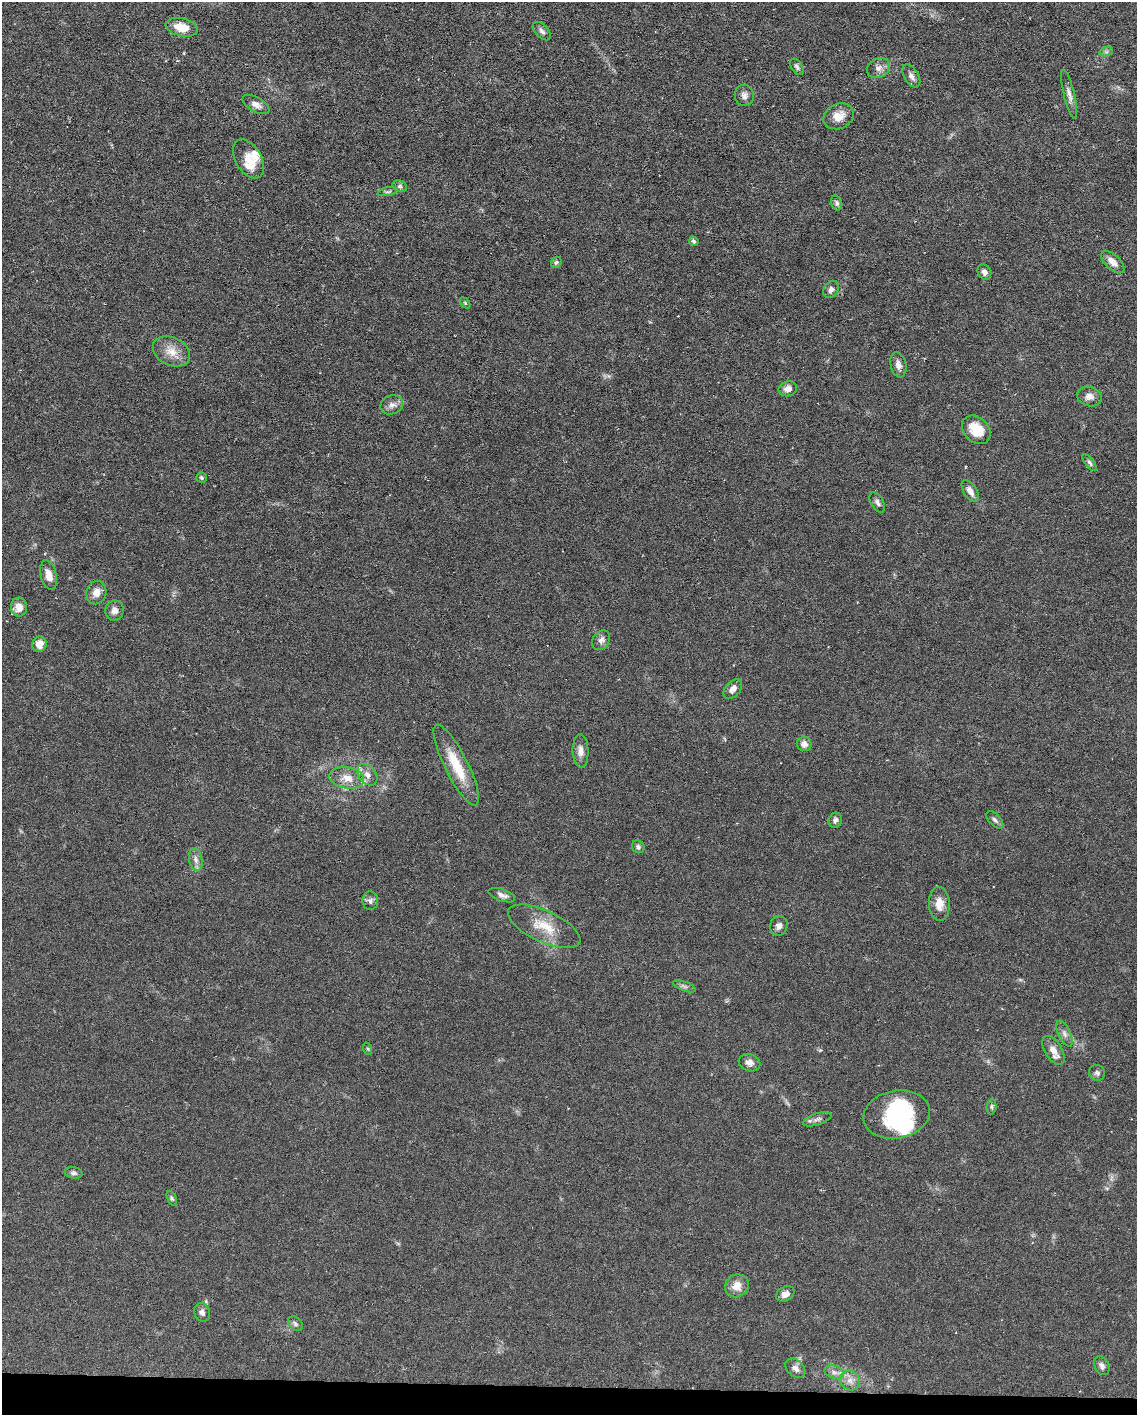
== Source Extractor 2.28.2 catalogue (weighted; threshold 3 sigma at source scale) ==
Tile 11 of 4 x 3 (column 3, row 3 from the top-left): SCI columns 2270-3404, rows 217-1629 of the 4538 x 4560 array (HDU 1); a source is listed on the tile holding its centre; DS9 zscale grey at full resolution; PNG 1139 x 1417 px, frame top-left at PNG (2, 2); each listed source drawn as its Kron ellipse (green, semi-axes under 4 px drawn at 4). Shown black and unused: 2% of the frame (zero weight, under 3 of 6 exposures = <1% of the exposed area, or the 3 px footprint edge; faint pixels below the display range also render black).
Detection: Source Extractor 2.28.2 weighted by HDU 2 'WHT'; one run over the whole footprint, this tile lists its part. Background 0.106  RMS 0.0054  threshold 0.022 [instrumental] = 3 sigma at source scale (4.09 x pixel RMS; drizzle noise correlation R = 1.36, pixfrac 0.8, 0.05/0.05 arcsec/px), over >= 5 px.
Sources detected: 75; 2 inside a brighter object's white glare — neither listed nor drawn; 3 inside a brighter listed object's ellipse — not listed separately; the other 70 listed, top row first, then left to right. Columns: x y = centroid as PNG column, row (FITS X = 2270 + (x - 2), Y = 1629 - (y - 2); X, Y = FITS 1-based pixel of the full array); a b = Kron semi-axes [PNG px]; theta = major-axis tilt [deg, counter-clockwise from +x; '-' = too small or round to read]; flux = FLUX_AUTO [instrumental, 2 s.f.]
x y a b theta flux
182 27 16 9 -12 10
542 31 11 6 -45 1.7
1106 52 7 4 18 0.92
797 67 9 5 -56 1.3
878 68 12 9 30 2.9
911 76 13 7 -58 2.3
1069 94 25 5 -76 3
744 95 10 9 - 2.5
256 105 15 7 -29 2.8
839 116 16 12 25 6.3
248 159 21 13 -60 7.6
400 186 7 5 -20 1
388 192 10 4 11 0.95
837 203 8 5 -71 1.2
694 241 5 4 - 0.97
556 262 6 5 - 0.98
1113 262 14 7 -43 4.3
984 272 8 6 -59 1.9
831 289 9 7 56 1.9
465 303 6 4 -46 0.59
171 351 19 14 -26 7.1
898 365 13 7 -78 3
788 389 9 7 15 3
1089 396 13 9 -17 3.3
392 405 12 9 19 2.8
976 430 16 12 -45 9.9
1090 463 10 4 -53 1.2
201 478 5 5 - 0.8
970 491 12 6 -58 3.5
877 502 11 6 -61 1.6
49 575 15 8 -76 4.3
96 592 12 10 78 4
19 607 9 8 - 4.9
114 610 10 9 - 2.6
601 640 10 8 53 2.4
39 644 8 7 - 5.7
733 689 11 7 49 3
804 744 7 7 - 3
581 751 17 8 -88 3.2
456 765 45 11 -63 16
367 775 12 8 -50 3.2
347 778 17 10 -10 6
835 820 8 6 62 1.7
995 820 10 5 -45 1.4
638 847 7 6 - 1.2
196 859 11 6 -78 2.4
502 895 14 6 -19 2.3
370 901 9 8 - 1.9
939 904 17 10 -87 5.7
544 926 39 15 -25 13
779 926 10 8 76 2.4
684 986 12 4 -20 1.5
1065 1034 14 6 -64 2.3
368 1049 6 4 -71 0.56
1053 1050 16 8 -58 4.4
749 1063 11 8 -18 3
1097 1073 8 7 - 1.4
991 1107 8 5 85 0.9
897 1114 33 24 11 37
817 1119 15 6 17 1.9
74 1173 9 6 -11 1.3
172 1198 8 4 -65 0.92
737 1286 12 11 - 5.4
785 1294 10 7 28 2.9
202 1312 9 8 - 1.9
295 1324 8 6 -46 1.3
1102 1366 10 7 -62 1.7
795 1368 11 8 -43 2.7
834 1372 10 6 -18 2.1
850 1381 11 9 -36 3.4